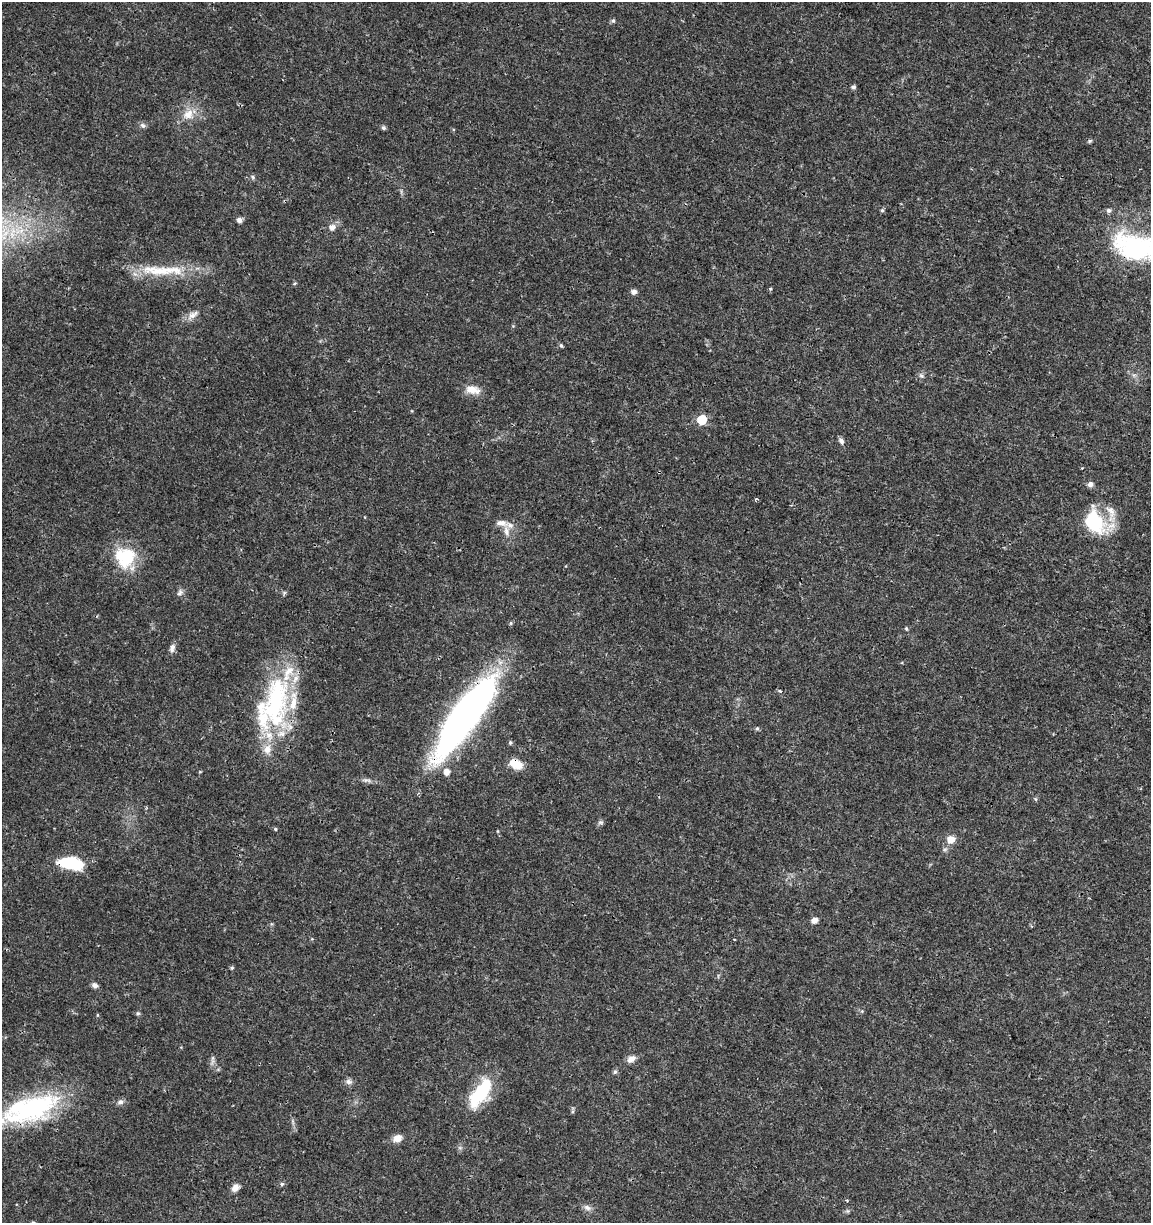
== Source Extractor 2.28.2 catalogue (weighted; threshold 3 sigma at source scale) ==
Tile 6 of 4 x 4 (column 2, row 2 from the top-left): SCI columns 1374-2522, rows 2454-3674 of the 5104 x 4898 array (HDU 1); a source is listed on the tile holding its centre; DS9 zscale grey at full resolution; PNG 1153 x 1225 px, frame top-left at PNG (2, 2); no overlay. Shown black and unused: <1% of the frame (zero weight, under 3 of 4 exposures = <1% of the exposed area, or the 3 px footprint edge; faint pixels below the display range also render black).
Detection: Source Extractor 2.28.2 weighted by HDU 2 'WHT'; one run over the whole footprint, this tile lists its part. Background 0.0189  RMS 0.0018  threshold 0.00796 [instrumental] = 3 sigma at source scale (4.5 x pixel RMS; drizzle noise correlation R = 1.50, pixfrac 1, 0.0396/0.0396 arcsec/px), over >= 5 px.
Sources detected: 69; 1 cosmic-ray / hot-pixel residue — not listed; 10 inside a brighter listed object's ellipse — not listed separately; the other 58 listed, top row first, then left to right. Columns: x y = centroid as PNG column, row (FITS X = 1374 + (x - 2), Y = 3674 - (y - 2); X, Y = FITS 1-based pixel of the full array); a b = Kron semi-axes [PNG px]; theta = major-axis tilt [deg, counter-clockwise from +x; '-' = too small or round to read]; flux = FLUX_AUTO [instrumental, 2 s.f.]
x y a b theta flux
613 21 6 5 - 0.34
853 87 5 4 - 0.42
188 114 17 15 26 2.7
143 125 8 6 -22 0.49
383 128 5 5 - 0.39
253 177 6 5 - 0.31
882 210 5 5 - 0.28
1109 210 6 6 - 0.52
239 220 5 5 - 0.82
332 227 7 6 - 1.1
4 233 18 14 62 5.2
1136 247 58 30 -14 23
162 270 72 12 -1 7.7
295 283 5 4 - 0.21
770 289 5 4 - 0.2
634 291 5 5 - 0.82
192 316 12 10 43 1.2
561 345 5 4 - 0.37
921 376 8 5 -34 0.42
473 390 21 10 -11 2.1
702 420 6 6 - 6.9
841 441 9 6 -61 0.54
1090 484 7 7 - 0.61
755 500 5 3 - 0.18
1094 522 30 20 -66 11
501 523 21 8 -8 1.6
125 557 28 27 - 7.9
180 592 10 6 51 0.59
906 629 5 4 - 0.24
172 648 12 6 75 0.78
780 691 6 4 -44 0.25
276 699 76 33 80 26
465 716 89 23 54 83
757 728 6 5 - 0.3
510 742 6 4 70 0.29
516 764 15 9 -26 3
366 780 14 5 -5 0.66
601 822 7 4 -44 0.32
275 829 5 4 - 0.23
951 839 10 9 - 1.7
945 849 6 4 18 0.31
71 863 26 13 -10 7.5
814 920 6 5 - 1.2
232 968 5 5 - 0.26
94 985 7 6 - 0.67
138 1013 6 5 - 0.31
213 1058 9 4 80 0.45
631 1059 12 7 30 1.1
615 1072 6 5 - 0.39
349 1082 9 7 10 0.67
480 1093 40 16 55 9.8
120 1102 9 7 16 0.63
31 1108 58 23 19 30
397 1138 11 8 23 1.4
282 1184 6 4 3 0.35
235 1188 10 7 43 1.1
847 1200 5 3 - 0.23
587 1207 11 7 -23 0.8
Overlapping masked pixels (flux is a lower limit): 5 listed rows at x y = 1136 247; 465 716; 516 764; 71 863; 31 1108
Isophote crosses this tile's border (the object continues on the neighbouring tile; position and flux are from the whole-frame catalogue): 3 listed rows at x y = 4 233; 1136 247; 31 1108